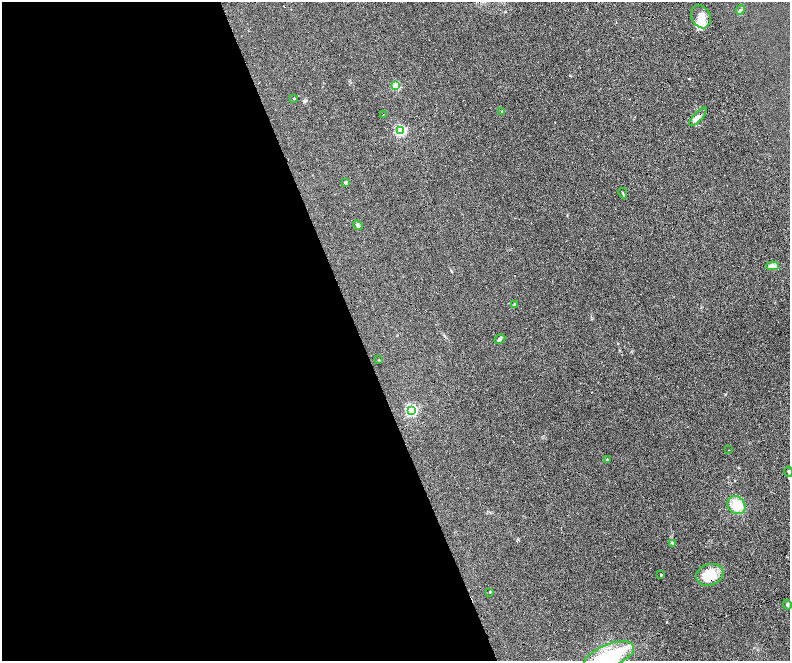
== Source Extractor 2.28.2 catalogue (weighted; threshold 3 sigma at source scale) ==
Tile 9 of 4 x 4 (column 1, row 3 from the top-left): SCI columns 57-1632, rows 1651-2967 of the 6416 x 5807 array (HDU 1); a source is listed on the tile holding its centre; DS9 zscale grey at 2 x 2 block average (1 PNG px = mean of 2 x 2 image px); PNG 792 x 663 px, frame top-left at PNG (2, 2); each listed source drawn as its Kron ellipse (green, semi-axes under 4 px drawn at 4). Shown black and unused: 46% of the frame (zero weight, under 4 of 8 exposures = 3% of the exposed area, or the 3 px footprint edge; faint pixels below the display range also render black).
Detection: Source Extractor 2.28.2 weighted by HDU 2 'WHT'; one run over the whole footprint, this tile lists its part. Background 0.0947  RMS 0.0063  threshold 0.0258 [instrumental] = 3 sigma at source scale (4.09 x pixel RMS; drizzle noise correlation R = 1.36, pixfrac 0.8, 0.05/0.05 arcsec/px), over >= 5 px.
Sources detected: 29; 1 cosmic-ray / hot-pixel residue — neither listed nor drawn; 2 inside a brighter listed object's ellipse — not listed separately; the other 26 listed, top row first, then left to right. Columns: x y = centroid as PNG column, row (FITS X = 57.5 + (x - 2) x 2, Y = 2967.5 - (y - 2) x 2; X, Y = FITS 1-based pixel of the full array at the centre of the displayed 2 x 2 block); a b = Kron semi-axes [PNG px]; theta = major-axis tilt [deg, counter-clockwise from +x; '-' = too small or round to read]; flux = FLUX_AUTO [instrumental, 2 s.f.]
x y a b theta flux
740 10 5 3 - 2.1
701 17 12 9 -66 18
396 86 3 3 - 71
294 98 2 2 - 1
502 112 3 3 - 2.1
383 115 2 2 - 0.53
698 117 12 4 47 7.4
401 131 3 3 - 210
345 182 2 2 - 4.8
623 193 5 2 - 1.6
358 225 5 3 - 2.7
773 266 6 4 0 9.5
514 304 4 3 - 1.4
500 339 6 3 28 2.8
379 360 2 2 - 0.85
411 410 3 3 - 240
729 450 2 2 - 0.45
607 460 3 2 - 2.2
789 472 5 3 - 2.6
736 505 10 8 -46 27
672 543 4 2 - 1.3
661 575 2 2 - 2
710 575 14 10 17 35
490 592 2 2 - 1.5
787 605 5 3 - 2.3
609 656 26 11 21 99
Overlapping masked pixels (flux is a lower limit): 3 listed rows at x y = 698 117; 710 575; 609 656
Isophote crosses this tile's border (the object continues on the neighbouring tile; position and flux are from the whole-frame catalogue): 2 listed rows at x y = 789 472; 609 656
Diffuse or blended objects may show on this block-average render without a row.